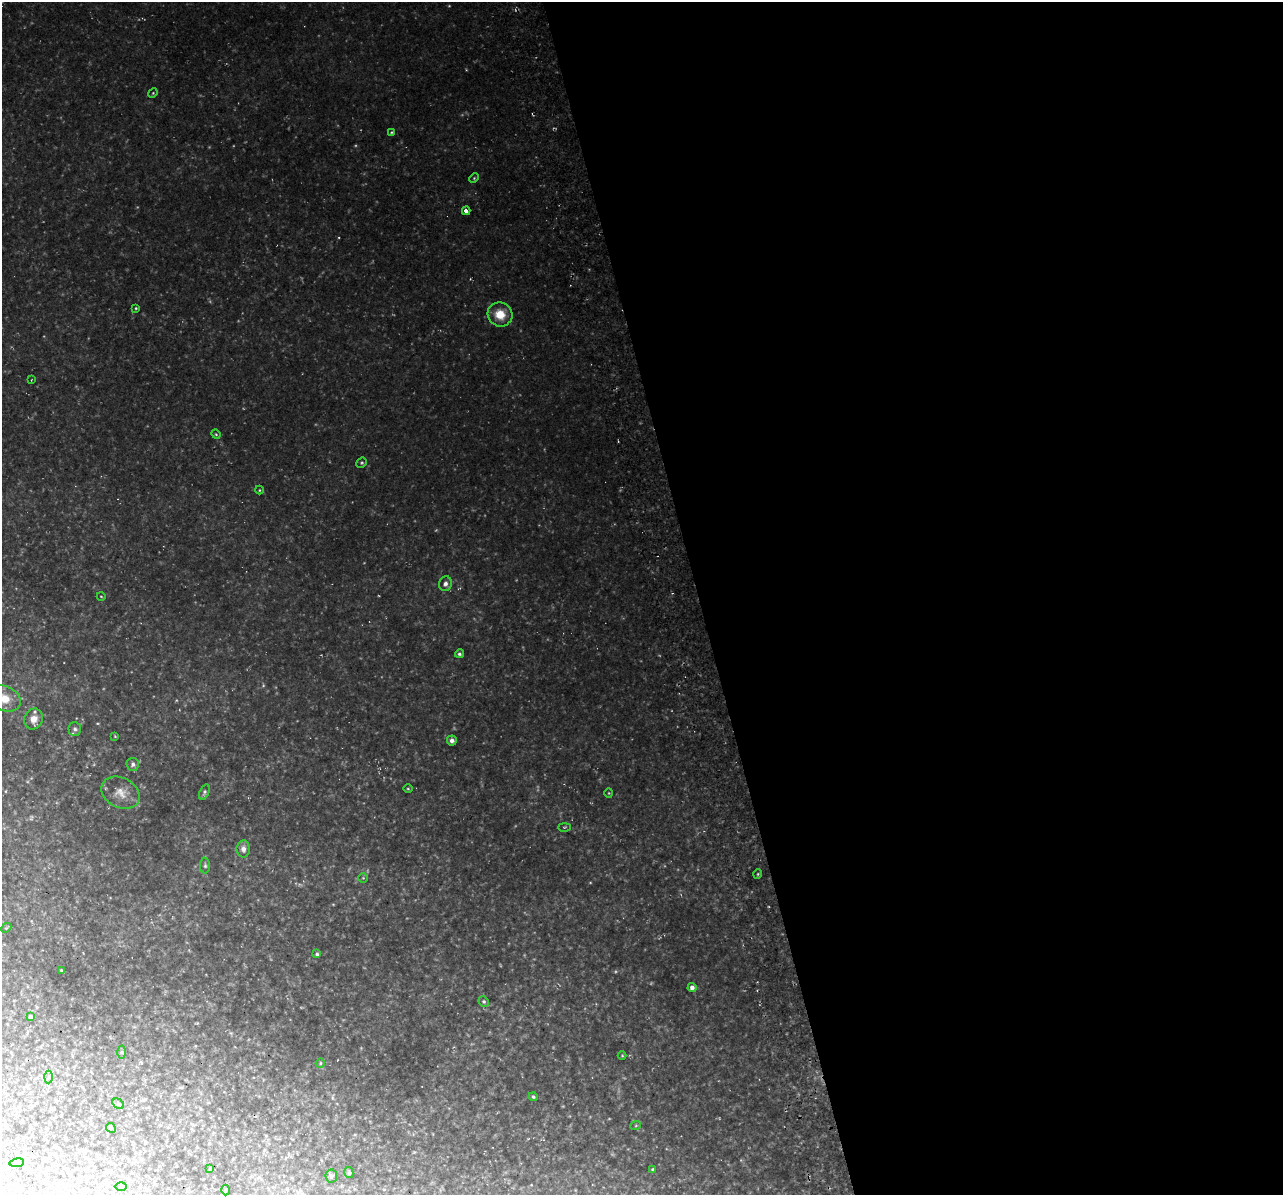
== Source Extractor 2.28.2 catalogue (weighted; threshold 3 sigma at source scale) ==
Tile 8 of 4 x 4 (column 4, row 2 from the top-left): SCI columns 3897-5177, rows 2496-3688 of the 5224 x 4944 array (HDU 1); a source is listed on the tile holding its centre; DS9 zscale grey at full resolution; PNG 1285 x 1197 px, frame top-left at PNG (2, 2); each listed source drawn as its Kron ellipse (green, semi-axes under 4 px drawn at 4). Shown black and unused: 46% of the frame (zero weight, under 3 of 4 exposures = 3% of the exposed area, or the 3 px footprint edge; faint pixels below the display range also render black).
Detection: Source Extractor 2.28.2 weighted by HDU 2 'WHT'; one run over the whole footprint, this tile lists its part. Background 0.0506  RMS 0.009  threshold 0.0405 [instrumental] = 3 sigma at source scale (4.5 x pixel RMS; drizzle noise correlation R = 1.50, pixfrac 1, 0.0396/0.0396 arcsec/px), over >= 5 px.
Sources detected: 51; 2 too faint to see at this stretch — neither listed nor drawn; the other 49 listed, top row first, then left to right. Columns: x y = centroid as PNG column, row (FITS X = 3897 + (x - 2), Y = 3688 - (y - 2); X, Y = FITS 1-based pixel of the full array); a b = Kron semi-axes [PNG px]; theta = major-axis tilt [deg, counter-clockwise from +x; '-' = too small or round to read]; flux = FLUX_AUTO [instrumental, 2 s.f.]
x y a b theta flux
153 93 5 4 - 0.97
391 132 3 3 - 0.88
474 178 5 4 - 1.1
466 211 4 3 - 19
136 308 3 3 - 0.96
500 314 12 12 - 17
31 380 4 2 - 0.55
216 434 5 4 - 1.1
362 463 5 4 - 1.2
259 490 4 4 - 0.87
445 584 7 6 - 3.6
101 596 4 3 - 0.66
459 654 4 4 - 1.9
4 698 17 12 -23 16
34 719 11 9 66 8.6
75 729 7 6 - 3
115 736 3 3 - 0.7
452 740 5 5 - 3.6
133 764 6 6 - 3.1
408 789 5 3 - 0.87
204 792 8 4 69 1.9
120 793 20 15 -27 13
609 793 4 4 - 0.88
564 827 6 3 0 0.91
243 849 8 6 -89 3.7
205 866 8 5 -89 1.8
758 874 5 3 - 0.85
363 878 5 5 - 0.98
6 928 5 4 - 0.96
317 954 3 3 - 1.7
61 970 3 2 - 0.77
692 987 4 4 - 3.4
484 1002 5 5 - 1.4
31 1017 4 3 - 2.7
122 1052 6 4 -89 1.5
622 1056 4 3 - 0.69
320 1063 5 4 - 1.1
49 1077 6 4 87 1.6
533 1097 4 3 - 1.3
118 1104 6 4 -29 1.3
636 1125 5 3 - 0.81
111 1128 5 4 - 1.2
17 1163 7 3 9 1.1
210 1168 4 3 - 0.71
653 1169 4 4 - 1.2
349 1173 5 4 - 1.4
331 1176 6 6 - 1.9
121 1187 6 4 1 1.1
225 1190 5 3 - 0.84
Isophote crosses this tile's border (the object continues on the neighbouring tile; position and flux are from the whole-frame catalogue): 1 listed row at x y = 4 698